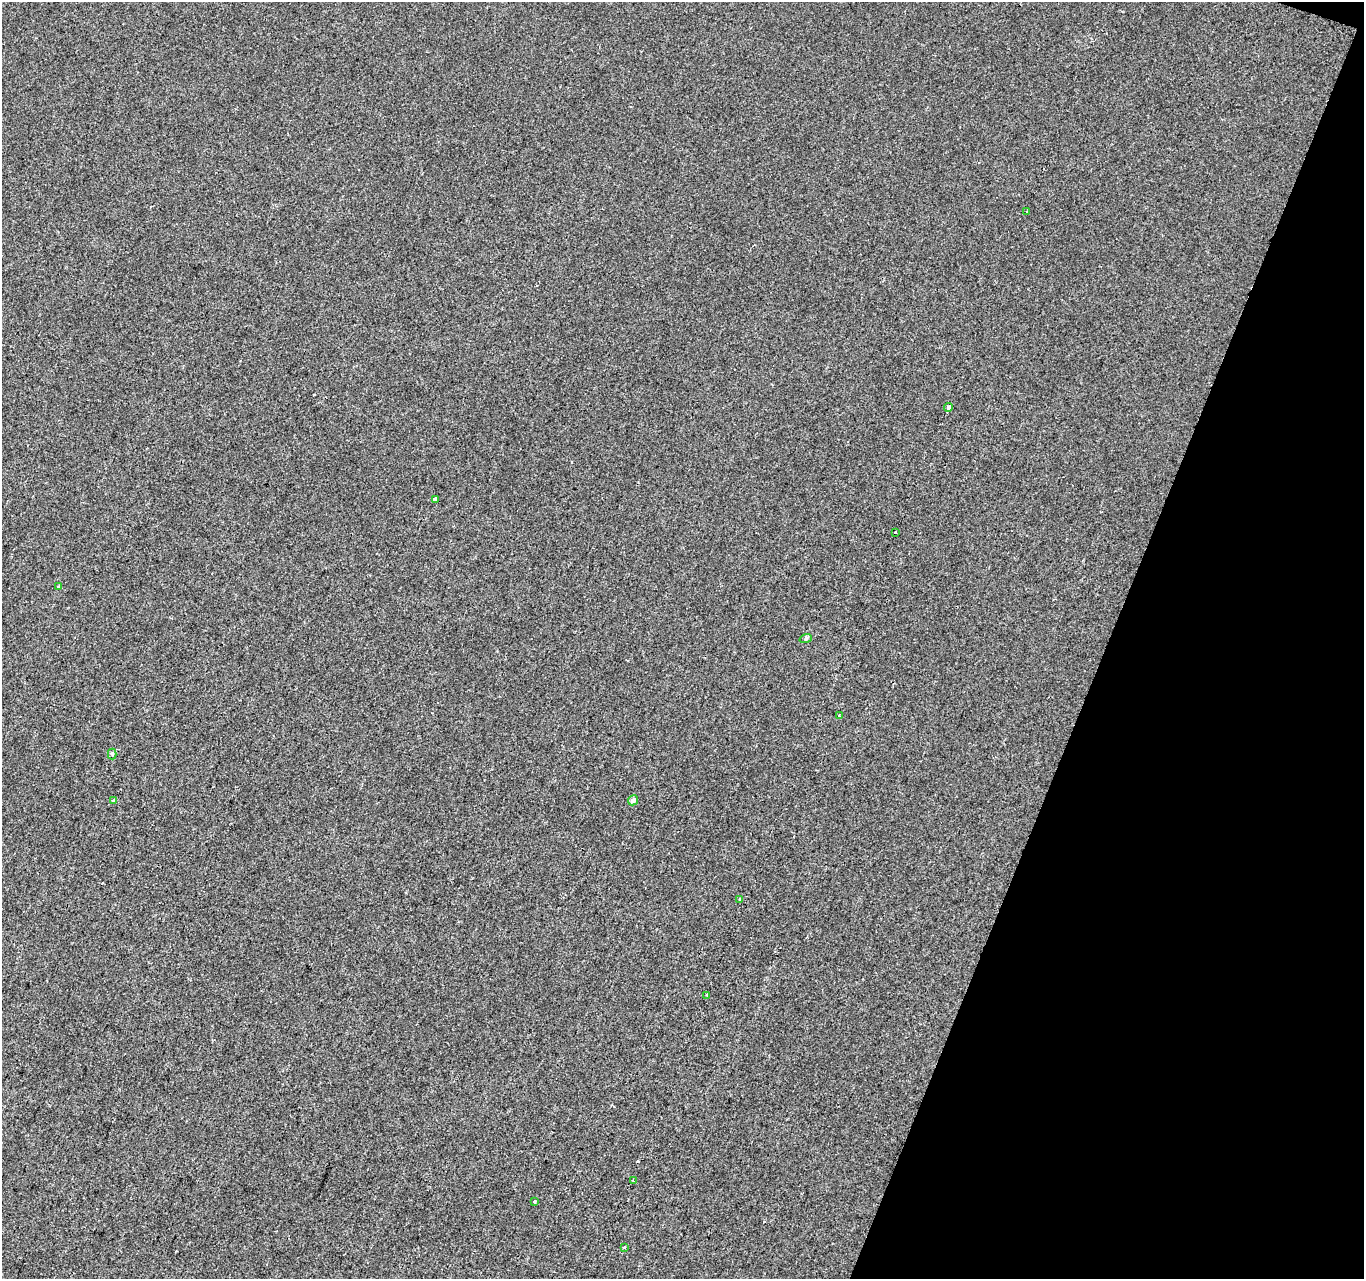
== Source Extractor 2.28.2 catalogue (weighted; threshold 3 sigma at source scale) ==
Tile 8 of 4 x 4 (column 4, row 2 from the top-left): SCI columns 4092-5453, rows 2833-4109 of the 5453 x 5600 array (HDU 1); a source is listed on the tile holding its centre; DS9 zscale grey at full resolution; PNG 1366 x 1281 px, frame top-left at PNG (2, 2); each listed source drawn as its Kron ellipse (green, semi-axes under 4 px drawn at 4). Shown black and unused: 19% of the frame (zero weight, under 2 of 3 exposures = <1% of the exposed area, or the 3 px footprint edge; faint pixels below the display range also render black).
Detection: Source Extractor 2.28.2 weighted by HDU 2 'WHT'; one run over the whole footprint, this tile lists its part. Background 3.38e-04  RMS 0.0042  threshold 0.0188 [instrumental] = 3 sigma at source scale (4.5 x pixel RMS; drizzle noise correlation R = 1.50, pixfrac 1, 0.0396/0.0396 arcsec/px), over >= 5 px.
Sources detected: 16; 1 cosmic-ray / hot-pixel residue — neither listed nor drawn; the other 15 listed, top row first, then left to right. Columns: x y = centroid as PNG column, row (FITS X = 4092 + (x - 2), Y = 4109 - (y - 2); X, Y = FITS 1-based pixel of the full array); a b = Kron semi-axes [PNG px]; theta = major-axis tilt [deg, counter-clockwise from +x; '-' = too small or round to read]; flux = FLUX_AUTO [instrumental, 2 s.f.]
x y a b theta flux
1027 212 3 3 - 0.87
948 407 4 3 - 4.3
435 499 3 3 - 1.2
895 533 3 3 - 1.5
59 587 4 4 - 0.49
806 638 6 4 20 0.51
839 716 3 2 - 0.66
112 754 5 4 - 0.99
633 800 5 5 - 1.7
114 801 3 3 - 1.3
740 899 4 3 - 0.39
707 995 4 2 - 0.39
634 1181 3 3 - 0.85
535 1202 3 3 - 1.9
624 1247 3 3 - 0.44